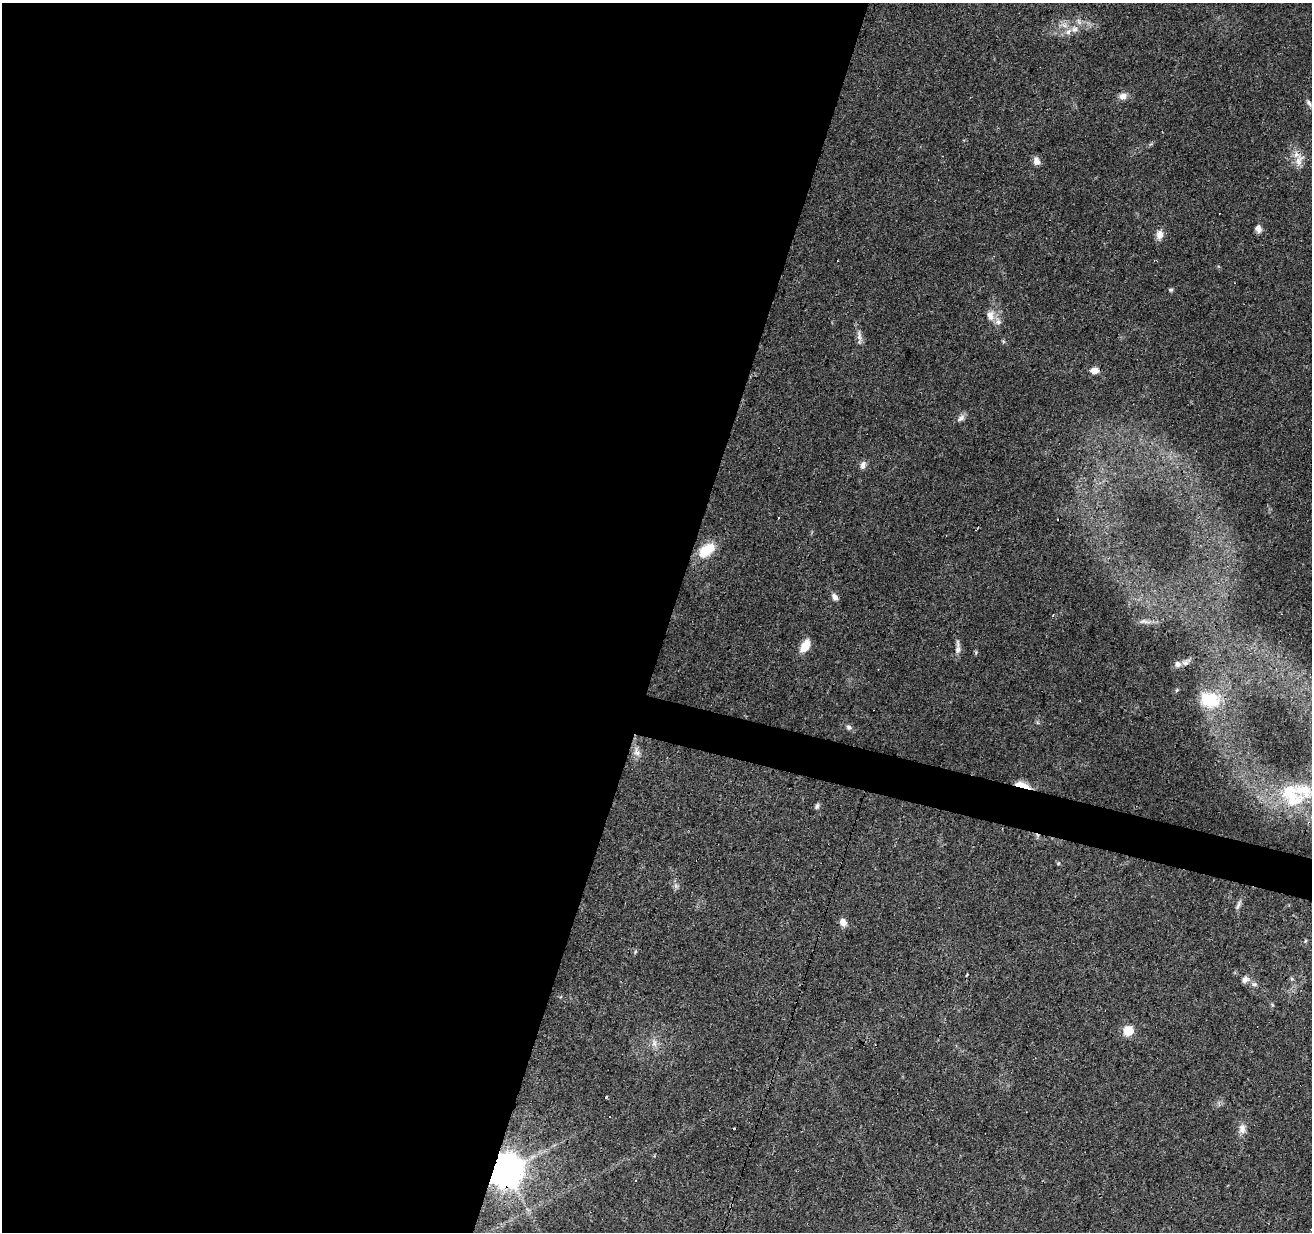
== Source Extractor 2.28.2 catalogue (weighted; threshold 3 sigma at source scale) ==
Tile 5 of 4 x 4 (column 1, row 2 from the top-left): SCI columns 1-1310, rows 2678-3907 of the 5245 x 5417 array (HDU 1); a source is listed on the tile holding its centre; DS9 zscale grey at full resolution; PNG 1314 x 1234 px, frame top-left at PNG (2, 3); no overlay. Shown black and unused: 53% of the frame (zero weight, under 3 of 4 exposures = <1% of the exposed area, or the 3 px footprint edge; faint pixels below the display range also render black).
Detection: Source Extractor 2.28.2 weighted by HDU 2 'WHT'; one run over the whole footprint, this tile lists its part. Background 0.0451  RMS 0.0046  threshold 0.0206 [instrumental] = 3 sigma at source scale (4.5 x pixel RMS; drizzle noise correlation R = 1.50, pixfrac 1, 0.0396/0.0396 arcsec/px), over >= 5 px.
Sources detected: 54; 1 inside a brighter object's white glare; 6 cosmic-ray / hot-pixel residue — not listed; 5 inside a brighter listed object's ellipse — not listed separately; the other 42 listed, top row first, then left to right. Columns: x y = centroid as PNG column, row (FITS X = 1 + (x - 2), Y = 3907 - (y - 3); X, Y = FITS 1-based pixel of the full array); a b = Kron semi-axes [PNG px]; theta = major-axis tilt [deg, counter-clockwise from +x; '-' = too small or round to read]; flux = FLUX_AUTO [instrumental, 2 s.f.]
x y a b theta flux
1064 25 12 4 -32 2
1075 29 10 8 9 2.7
1123 96 11 7 25 2.8
1309 103 10 6 -53 1.4
1299 160 20 10 65 4.8
1036 161 10 7 -75 2.7
1258 229 9 7 -79 2.2
1160 234 12 9 84 3.5
1171 290 5 4 - 0.73
990 315 14 11 -76 4.2
859 334 10 6 -83 2
1003 341 6 4 -46 0.6
1094 370 9 7 1 3.6
961 418 11 7 46 2
863 465 9 7 79 2.2
778 517 3 3 - 0.73
705 551 19 15 48 10
835 597 9 7 -52 1.8
1143 621 10 5 26 1.3
805 646 11 7 60 8.8
958 647 21 5 -89 2.3
1178 664 8 7 - 2
1177 690 6 3 70 0.53
1210 700 28 20 -17 18
849 727 8 6 -23 1.3
637 752 13 9 -69 2.9
1022 785 19 6 -17 6.4
1303 790 33 26 -22 22
817 806 7 5 65 1.1
1058 863 6 4 -18 0.54
676 886 7 4 -71 1.1
1238 905 16 4 66 1.5
843 922 8 7 - 3.3
1305 941 5 4 - 0.59
966 975 3 3 - 0.95
1245 979 9 7 28 2.1
1254 984 8 6 0 1.3
1128 1031 6 6 - 23
654 1043 12 7 -86 2.6
606 1097 3 2 - 0.9
1242 1129 14 9 84 3.1
507 1170 9 9 - 1100
Overlapping masked pixels (flux is a lower limit): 3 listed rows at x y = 1299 160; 1022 785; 507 1170